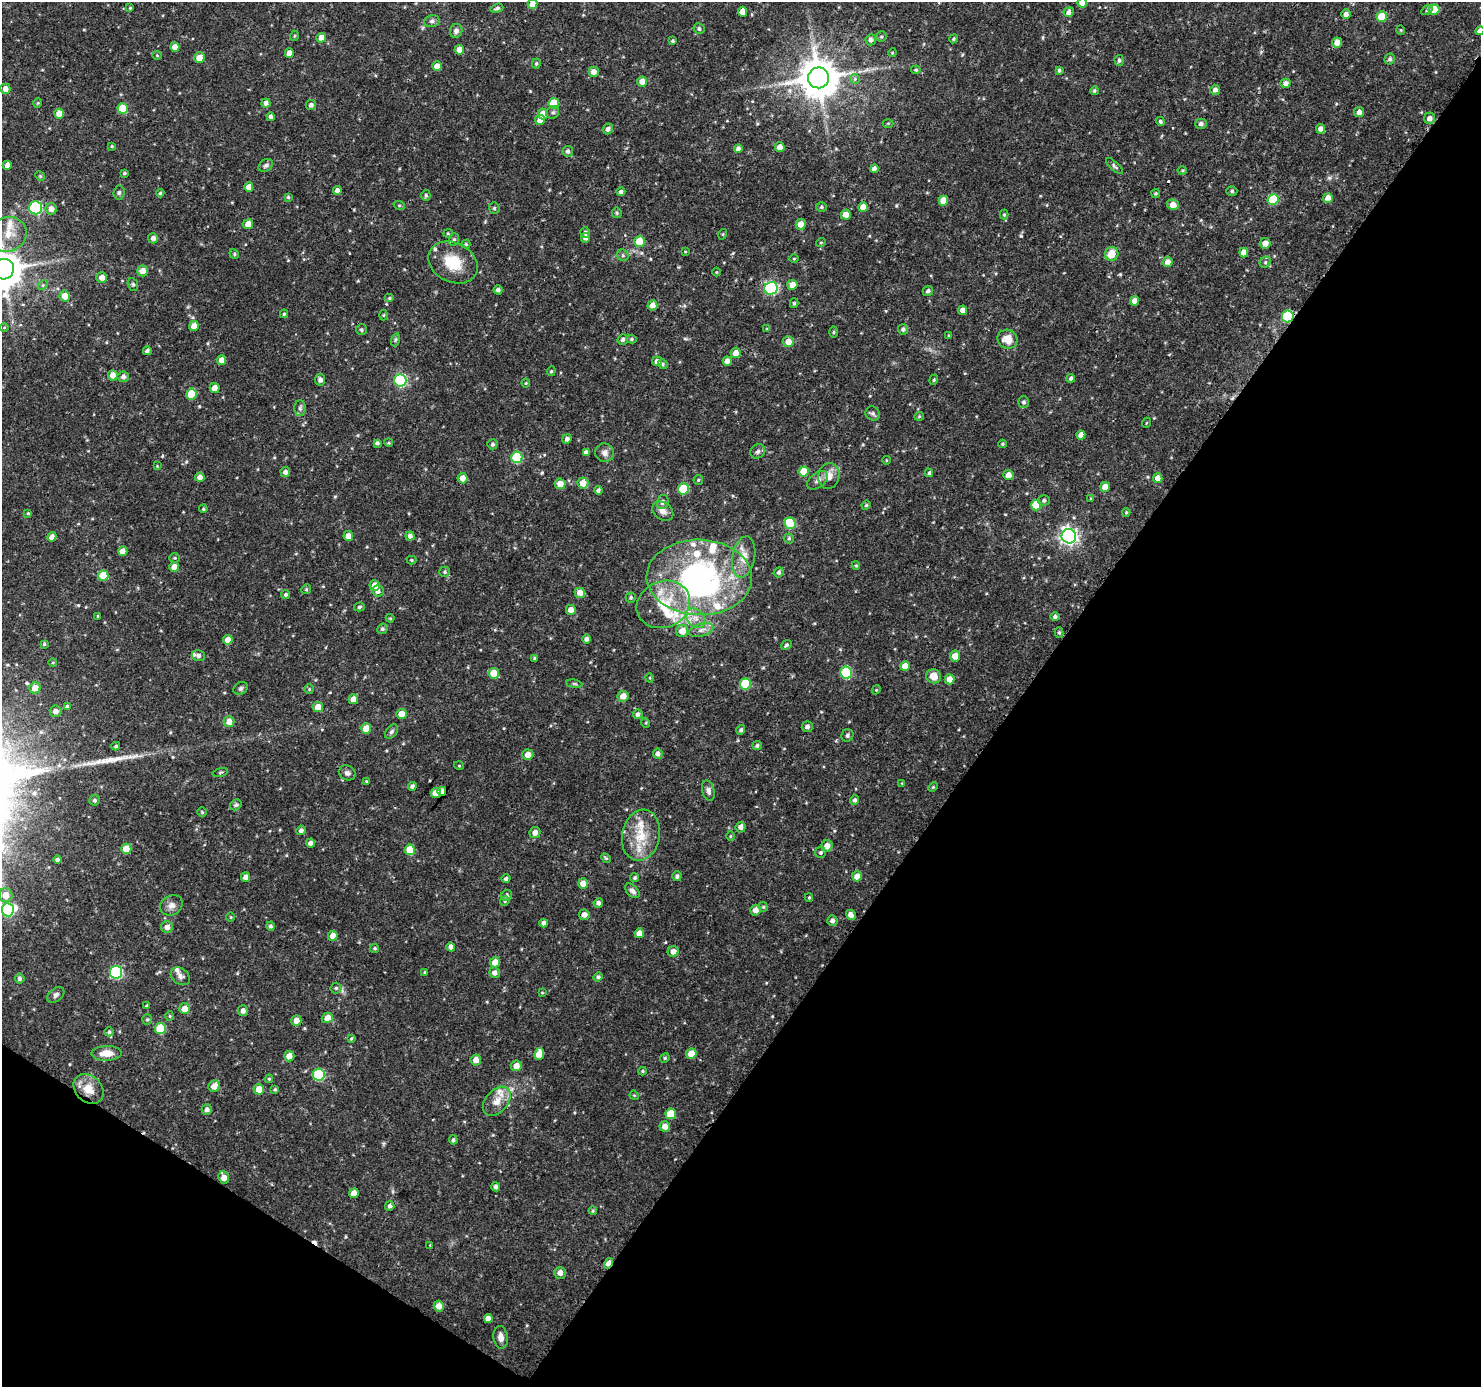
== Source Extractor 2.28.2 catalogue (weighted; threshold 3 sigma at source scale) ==
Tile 15 of 4 x 4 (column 3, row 4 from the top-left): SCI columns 2961-4439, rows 188-1572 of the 5923 x 5981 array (HDU 1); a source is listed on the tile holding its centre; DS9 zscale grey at full resolution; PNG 1483 x 1389 px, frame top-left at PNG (2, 2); each listed source drawn as its Kron ellipse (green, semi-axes under 4 px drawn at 4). Shown black and unused: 36% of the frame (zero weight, under 3 of 4 exposures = <1% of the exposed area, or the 3 px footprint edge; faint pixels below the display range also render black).
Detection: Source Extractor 2.28.2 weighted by HDU 2 'WHT'; one run over the whole footprint, this tile lists its part. Background 0.0337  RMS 0.0023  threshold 0.0102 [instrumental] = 3 sigma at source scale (4.5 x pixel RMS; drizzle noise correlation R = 1.50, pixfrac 1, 0.0396/0.0396 arcsec/px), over >= 5 px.
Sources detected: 398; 3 inside a brighter object's white glare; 2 cosmic-ray / hot-pixel residue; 1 long thin detection or spike segment (spike, bleed or trail) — neither listed nor drawn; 14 inside a brighter listed object's ellipse — not listed separately; the other 378 listed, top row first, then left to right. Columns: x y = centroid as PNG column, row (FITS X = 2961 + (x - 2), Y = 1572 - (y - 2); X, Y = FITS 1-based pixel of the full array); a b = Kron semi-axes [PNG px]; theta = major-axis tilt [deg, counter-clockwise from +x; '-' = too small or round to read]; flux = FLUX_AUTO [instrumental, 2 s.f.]
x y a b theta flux
1082 3 5 4 - 2
532 4 5 5 - 1.8
130 8 4 4 - 0.23
497 8 6 4 18 0.53
1427 10 6 4 33 0.36
1434 10 5 5 - 4.3
743 12 5 4 - 1.8
1069 12 5 5 - 0.86
1346 14 5 4 - 1.2
1382 17 5 5 - 5.7
432 21 8 6 14 0.64
699 29 6 5 - 0.51
1401 30 5 3 - 0.18
456 31 7 6 - 0.85
1480 31 4 4 - 1.5
294 36 5 3 - 0.23
881 36 5 5 - 0.34
321 38 5 5 - 2
954 39 4 3 - 0.32
871 40 5 5 - 0.92
673 41 3 3 - 0.3
1337 42 5 5 - 1.8
175 47 4 4 - 1.8
459 50 5 4 - 1.9
289 53 5 4 - 1.7
892 53 4 3 - 0.2
157 55 5 3 - 0.2
199 58 5 5 - 2.3
1390 59 5 5 - 0.42
1119 60 5 4 - 0.54
536 64 5 4 - 0.31
437 66 5 4 - 2.1
916 70 4 3 - 0.28
1059 70 4 3 - 0.43
594 72 5 5 - 1.4
819 78 10 10 - 710
855 79 5 5 - 0.37
642 82 5 5 - 1.9
1286 83 5 4 - 1.1
5 89 5 5 - 1.4
1215 90 5 5 - 0.87
1094 91 4 4 - 0.35
38 103 4 4 - 0.23
266 103 4 4 - 0.83
554 103 5 5 - 6.7
311 105 5 5 - 0.75
123 109 5 5 - 7.5
553 112 7 6 - 0.56
1359 112 5 5 - 1.1
59 114 5 5 - 2.2
543 114 5 5 - 2.6
271 117 4 4 - 0.82
1429 118 5 5 - 1.1
540 120 5 5 - 1.3
1160 121 5 4 - 0.39
888 123 5 3 - 0.22
1201 124 5 5 - 0.69
608 129 5 5 - 0.73
1321 129 5 4 - 0.96
112 146 4 4 - 0.22
780 147 5 4 - 1.5
738 148 4 4 - 0.87
568 151 5 5 - 0.72
7 165 4 4 - 1.2
266 165 8 6 33 0.56
1115 166 11 4 -43 0.44
874 169 4 4 - 1.1
1182 170 4 4 - 0.24
124 173 4 3 - 0.3
40 176 5 4 - 0.28
249 187 5 4 - 1.7
337 190 4 4 - 1.1
1232 191 5 4 - 0.4
119 192 7 5 86 0.5
621 192 4 4 - 0.66
160 193 4 4 - 0.29
1155 193 4 4 - 0.3
426 195 6 4 -89 0.41
288 197 3 3 - 0.27
1328 198 5 4 - 2.1
1273 199 5 5 - 9.5
943 201 5 5 - 3
399 205 6 3 -18 0.29
1173 205 6 5 - 2.1
821 207 5 4 - 0.39
863 207 5 4 - 2.5
36 208 7 6 - 20
494 208 6 5 - 0.46
51 209 5 5 - 1.5
617 213 5 5 - 0.3
846 215 5 5 - 2.9
1004 215 5 4 - 0.28
248 224 5 5 - 2.1
801 224 5 5 - 2.1
448 233 5 4 - 0.26
585 233 5 5 - 0.56
8 234 19 17 23 5
723 234 5 3 - 0.19
153 238 5 5 - 0.91
586 238 5 4 - 0.9
454 239 6 5 - 0.46
639 241 5 5 - 4.5
821 242 5 3 - 0.18
1265 243 5 5 - 1.7
466 244 4 4 - 0.3
685 251 4 2 - 0.16
1244 253 5 4 - 1.9
234 254 5 4 - 0.36
1112 254 7 6 - 3.4
623 255 6 5 - 0.43
794 259 4 3 - 0.18
453 262 26 19 -27 7.1
1168 262 5 5 - 1.7
1265 262 6 5 - 0.37
4 269 10 10 - 570
143 271 5 5 - 2
716 272 4 3 - 0.16
102 277 5 5 - 1.7
133 284 6 5 - 0.39
43 285 5 4 - 0.32
792 285 5 5 - 2
771 288 7 6 - 28
498 290 4 4 - 0.62
928 291 5 5 - 0.58
65 296 5 5 - 2.6
389 298 5 4 - 0.32
1135 301 4 4 - 1.9
794 303 5 4 - 0.35
652 305 5 5 - 1.5
963 310 5 4 - 1.2
284 314 4 4 - 0.36
384 315 5 3 - 0.22
1288 316 6 5 - 16
194 326 5 5 - 1.8
4 327 5 3 - 0.21
767 329 4 4 - 0.22
903 329 5 5 - 0.57
362 330 5 5 - 0.38
834 332 5 3 - 0.27
949 336 4 3 - 0.21
631 339 5 4 - 0.37
1008 339 10 9 - 2.8
395 340 7 4 71 0.38
623 340 5 5 - 0.6
788 342 5 5 - 2.1
147 351 4 4 - 0.61
736 353 5 5 - 1.9
222 360 5 4 - 1.8
657 361 5 5 - 0.95
727 361 4 4 - 1.6
663 364 5 4 - 0.33
551 371 5 4 - 0.29
113 375 5 5 - 1.8
123 377 5 5 - 0.82
1071 378 4 3 - 0.45
320 380 5 5 - 0.94
400 380 6 6 - 26
934 380 5 4 - 0.29
526 383 4 4 - 0.2
215 388 5 5 - 2.1
191 394 5 5 - 7.3
1024 402 6 5 - 0.61
300 408 8 5 90 0.57
873 414 7 6 - 0.59
919 416 4 4 - 0.24
1146 423 5 3 - 0.21
1081 435 4 4 - 1.4
567 439 5 4 - 0.6
377 443 4 3 - 0.46
389 443 4 3 - 0.21
492 444 5 5 - 0.49
1002 444 4 4 - 0.28
758 451 8 6 43 0.64
586 452 4 4 - 0.69
605 453 9 9 - 1.1
517 457 6 5 - 12
886 460 4 3 - 0.18
157 466 4 3 - 0.17
804 471 5 5 - 4.2
285 472 5 5 - 0.86
929 473 4 3 - 0.4
1008 475 5 5 - 1.6
829 476 13 10 82 2.1
200 477 5 4 - 1.2
462 478 5 5 - 1.7
1158 478 5 4 - 1.8
698 480 5 4 - 0.25
818 480 12 7 37 1.1
583 483 5 5 - 2.4
560 484 5 5 - 2.4
1105 487 5 5 - 2
683 489 5 5 - 9.2
598 490 4 3 - 0.5
1091 498 4 4 - 0.22
1044 500 5 5 - 0.53
663 502 7 6 - 0.91
866 505 5 4 - 0.3
1036 505 5 5 - 5.8
203 509 4 3 - 0.27
663 511 11 8 -37 1.4
28 513 4 3 - 0.24
1126 513 4 4 - 0.27
790 523 6 5 - 9.9
348 536 5 5 - 1.8
410 536 4 4 - 0.91
1069 536 7 7 - 84
52 537 5 4 - 1.3
789 538 5 5 - 0.29
123 551 4 4 - 1.8
744 557 21 11 80 3.1
175 558 5 4 - 0.3
412 560 5 4 - 0.26
856 565 4 4 - 0.25
174 567 5 4 - 1.8
445 572 5 5 - 0.41
779 572 5 4 - 0.56
103 576 5 5 - 6.2
699 577 53 37 -2 54
375 586 5 5 - 2.3
306 589 5 4 - 0.3
378 591 6 5 - 0.85
580 593 5 5 - 1.9
286 594 4 4 - 0.43
631 598 5 5 - 0.4
663 604 27 23 22 9.3
359 607 5 4 - 0.42
571 610 5 5 - 1.8
98 616 3 3 - 0.21
1055 617 5 4 - 0.46
390 618 4 4 - 0.22
695 618 11 8 -50 1.8
382 629 5 5 - 0.48
701 630 12 6 17 1.2
682 631 6 6 - 2.3
1059 632 5 4 - 0.41
586 639 4 4 - 0.74
228 640 5 5 - 1.9
44 644 4 4 - 0.31
786 645 5 4 - 0.4
198 656 7 5 -17 0.63
955 656 5 5 - 1.8
535 658 4 3 - 0.35
53 662 4 3 - 0.2
905 666 5 5 - 2.7
846 672 6 5 - 13
494 673 5 5 - 4
933 676 7 7 - 2.3
650 678 4 3 - 0.17
950 679 5 5 - 2
574 684 8 4 -8 0.37
745 684 5 5 - 9.1
35 688 5 5 - 2.8
241 688 7 6 - 0.51
309 689 5 4 - 0.26
876 690 4 3 - 0.2
623 696 5 5 - 1.9
353 699 5 5 - 1.8
67 706 4 4 - 0.31
318 707 5 5 - 2.7
56 711 6 5 - 1.1
401 714 5 5 - 2.4
638 714 5 5 - 0.78
229 722 5 5 - 2
646 723 5 3 - 0.21
807 727 5 5 - 0.74
366 729 5 5 - 2.9
741 730 5 4 - 0.5
391 731 8 5 51 0.52
847 735 6 6 - 0.6
757 745 5 4 - 0.49
116 746 4 3 - 0.36
658 754 5 5 - 0.9
528 755 5 5 - 1.9
459 766 5 3 - 0.19
220 772 8 3 14 0.27
347 773 9 7 -26 0.75
366 781 4 4 - 0.22
902 783 4 4 - 0.18
412 786 4 4 - 0.6
933 787 5 3 - 0.23
442 791 4 4 - 1.8
708 791 10 6 -74 0.89
436 793 5 5 - 2
95 800 5 5 - 0.43
855 800 5 4 - 0.48
236 805 6 5 - 0.41
202 812 4 4 - 0.24
741 827 5 5 - 1
301 830 5 4 - 0.69
535 833 6 5 - 1.3
641 835 26 19 78 6.5
730 836 5 3 - 0.22
310 843 4 4 - 0.9
827 846 6 5 - 2.1
126 849 5 5 - 3.1
410 850 5 5 - 4.3
821 853 5 5 - 0.4
606 858 5 4 - 0.27
57 860 4 4 - 0.57
677 876 5 4 - 0.52
857 876 5 5 - 1.8
245 877 4 4 - 1.2
635 878 4 4 - 0.36
506 879 4 4 - 0.52
583 883 5 5 - 1.9
632 891 9 5 -47 0.78
6 895 7 6 - 2.4
507 896 6 5 - 0.59
809 898 4 4 - 0.23
505 901 5 4 - 0.31
598 903 4 4 - 0.73
171 905 12 9 32 1.3
763 907 5 4 - 0.29
8 910 6 6 - 21
756 910 5 5 - 1.5
584 915 5 5 - 1.3
851 915 5 4 - 1.3
231 917 4 3 - 0.17
832 921 5 5 - 0.71
544 923 4 4 - 0.86
271 926 4 4 - 0.46
167 927 6 6 - 1.2
639 933 5 4 - 1.9
333 936 5 5 - 1.8
451 947 4 4 - 1
375 948 4 4 - 0.34
673 951 5 5 - 1.3
495 962 5 5 - 2
116 972 6 6 - 25
425 972 3 3 - 0.22
495 973 5 5 - 1
180 976 10 8 -38 0.94
598 977 5 4 - 0.43
20 978 5 5 - 0.5
336 988 5 5 - 0.41
542 993 4 3 - 0.17
56 995 10 6 40 0.69
147 1006 4 3 - 0.46
185 1009 5 5 - 2.1
243 1011 5 5 - 0.93
170 1016 5 3 - 0.24
327 1018 5 5 - 1.7
147 1020 5 5 - 0.35
296 1021 5 5 - 1.7
160 1028 5 5 - 8.2
109 1032 4 4 - 0.4
351 1039 4 4 - 0.21
106 1053 15 7 1 2.9
539 1054 6 5 - 2.7
691 1054 5 5 - 2.8
289 1056 5 5 - 1.9
665 1058 5 4 - 0.3
476 1060 5 5 - 1.8
516 1066 5 5 - 2
643 1071 4 4 - 0.26
319 1075 6 6 - 18
269 1079 4 4 - 0.25
214 1086 6 5 - 1.9
89 1089 17 13 -42 3.7
259 1089 5 5 - 2.7
275 1089 4 3 - 0.3
634 1095 5 3 - 0.21
497 1101 17 11 48 2.7
207 1110 5 5 - 0.69
671 1114 5 5 - 5.1
665 1126 5 5 - 1.6
453 1140 4 4 - 0.41
224 1177 6 5 - 2
496 1187 4 4 - 0.6
354 1193 5 4 - 1.9
390 1206 5 4 - 0.6
593 1211 4 3 - 0.25
430 1245 2 2 - 0.17
608 1263 6 4 58 2
560 1273 6 5 - 1.5
439 1306 5 5 - 1.8
488 1318 4 4 - 1.2
501 1337 11 7 -81 1.4
Overlapping masked pixels (flux is a lower limit): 3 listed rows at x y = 1288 316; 827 846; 608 1263
Isophote crosses this tile's border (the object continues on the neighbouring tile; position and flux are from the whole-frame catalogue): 5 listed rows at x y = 1082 3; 532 4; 1480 31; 4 269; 8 910